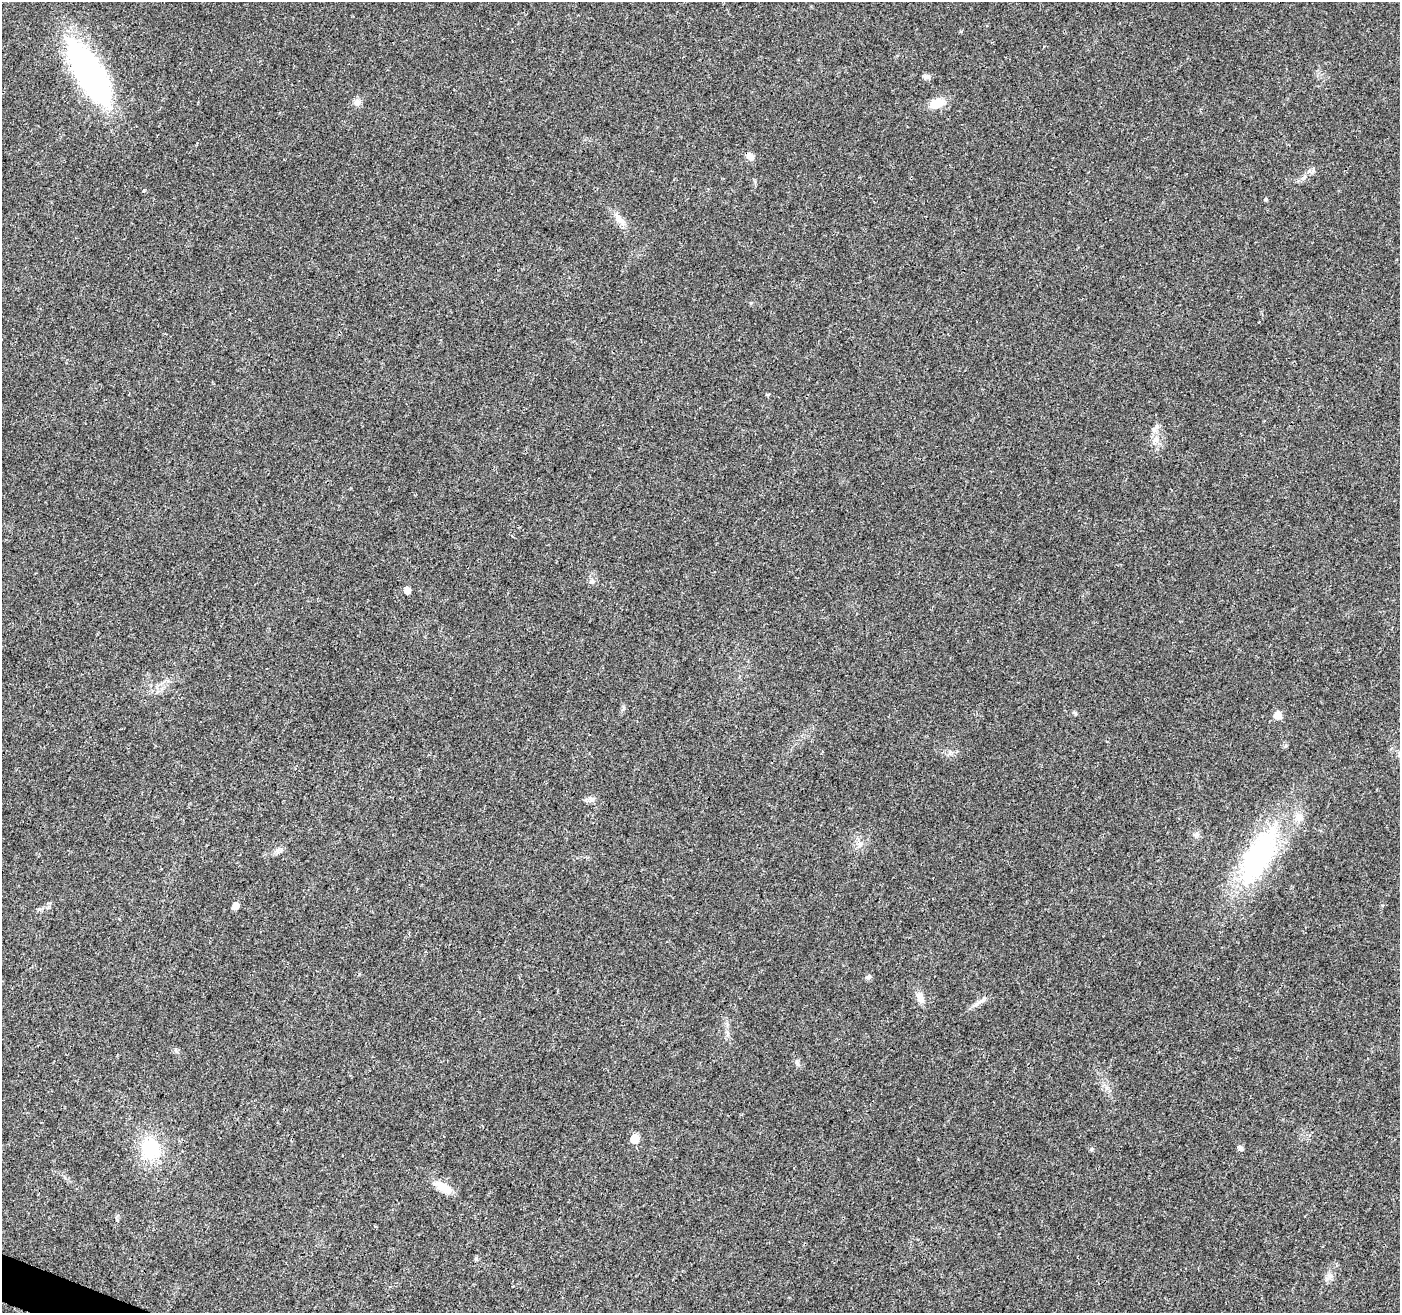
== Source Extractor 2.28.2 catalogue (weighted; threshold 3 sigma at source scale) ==
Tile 7 of 4 x 4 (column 3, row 2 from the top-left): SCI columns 2803-4200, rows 2835-4145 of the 5610 x 5733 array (HDU 1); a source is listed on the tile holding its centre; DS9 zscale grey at full resolution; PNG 1402 x 1315 px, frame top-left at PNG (2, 2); no overlay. Shown black and unused: <1% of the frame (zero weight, under 3 of 4 exposures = <1% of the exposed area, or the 3 px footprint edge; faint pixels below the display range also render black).
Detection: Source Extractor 2.28.2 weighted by HDU 2 'WHT'; one run over the whole footprint, this tile lists its part. Background 0.0249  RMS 0.0031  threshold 0.0141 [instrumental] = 3 sigma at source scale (4.5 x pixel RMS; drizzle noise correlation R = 1.50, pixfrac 1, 0.0396/0.0396 arcsec/px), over >= 5 px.
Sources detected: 27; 1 inside a brighter listed object's ellipse — not listed separately; the other 26 listed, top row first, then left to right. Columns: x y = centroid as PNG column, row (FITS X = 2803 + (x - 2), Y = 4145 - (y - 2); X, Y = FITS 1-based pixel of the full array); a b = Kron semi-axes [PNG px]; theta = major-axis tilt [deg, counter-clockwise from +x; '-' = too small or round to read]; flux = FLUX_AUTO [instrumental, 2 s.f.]
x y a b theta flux
88 73 78 27 -60 70
927 77 9 6 -15 1
357 102 10 6 90 1.2
937 103 16 10 17 5.3
750 156 11 7 -47 2
1304 178 12 5 53 1.3
1266 199 4 3 - 0.42
618 218 20 6 -62 2.3
751 303 5 4 - 0.33
768 394 5 3 - 0.31
1157 426 7 5 47 0.81
1156 439 7 6 - 1.2
407 590 5 5 - 2.6
1278 715 8 8 - 2.5
1259 856 86 32 61 51
236 905 5 5 - 2.7
868 977 8 5 32 0.8
920 998 15 8 -77 2.1
980 1002 12 4 30 1.2
635 1138 6 5 - 8
1240 1148 5 5 - 1.2
150 1149 23 20 85 17
1092 1149 6 4 28 0.53
443 1187 28 9 -32 4.2
476 1259 6 4 -46 0.45
1330 1276 7 4 -1 0.84
Overlapping masked pixels (flux is a lower limit): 1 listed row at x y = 1259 856
Unlisted compact peaks at least as high as the median listed source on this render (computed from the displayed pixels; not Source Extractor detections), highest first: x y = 144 190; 797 1063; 592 799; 1075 713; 1286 745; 117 1220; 591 582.